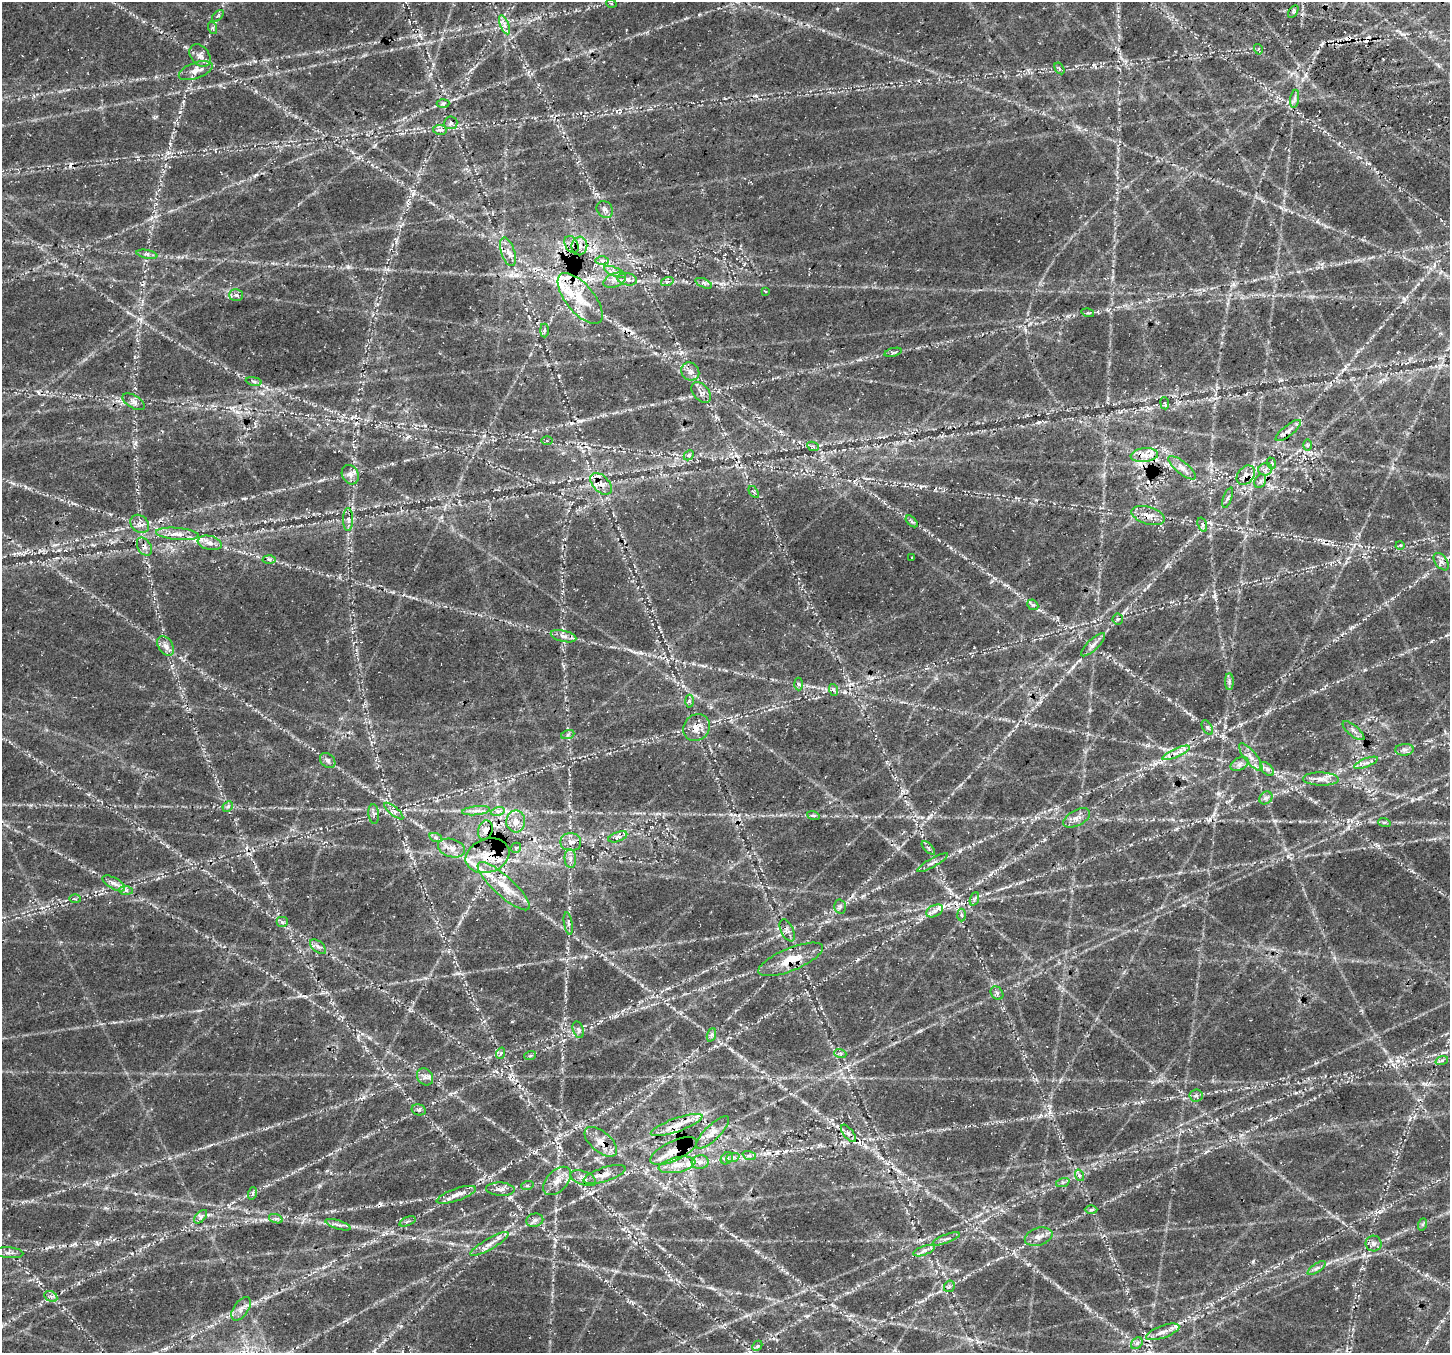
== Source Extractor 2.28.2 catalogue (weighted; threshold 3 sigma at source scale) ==
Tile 10 of 4 x 4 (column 2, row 3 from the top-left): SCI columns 1676-3123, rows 1820-3170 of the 6236 x 6279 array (HDU 1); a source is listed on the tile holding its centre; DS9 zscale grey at full resolution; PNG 1452 x 1355 px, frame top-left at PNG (2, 2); each listed source drawn as its Kron ellipse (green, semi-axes under 4 px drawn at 4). Shown black and unused: <1% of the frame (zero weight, under 3 of 4 exposures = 14% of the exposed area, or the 3 px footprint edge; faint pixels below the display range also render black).
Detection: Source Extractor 2.28.2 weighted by HDU 2 'WHT'; one run over the whole footprint, this tile lists its part. Background 0.0718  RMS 0.008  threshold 0.0359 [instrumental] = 3 sigma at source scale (4.5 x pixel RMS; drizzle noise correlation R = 1.50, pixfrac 1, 0.0396/0.0396 arcsec/px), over >= 5 px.
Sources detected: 196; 16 cosmic-ray / hot-pixel residue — neither listed nor drawn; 15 inside a brighter listed object's ellipse — not listed separately; the other 165 listed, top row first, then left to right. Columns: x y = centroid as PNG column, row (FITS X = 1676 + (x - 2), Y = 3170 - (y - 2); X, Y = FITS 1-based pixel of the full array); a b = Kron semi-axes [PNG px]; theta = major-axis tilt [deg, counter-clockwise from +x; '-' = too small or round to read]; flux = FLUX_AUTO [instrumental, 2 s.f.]
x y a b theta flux
611 3 5 3 - 0.72
1293 12 7 4 59 1.5
218 16 7 3 45 1
504 25 10 3 -69 2.4
213 28 6 4 -72 1.2
1258 49 5 3 - 0.92
200 56 12 9 -51 4.5
1059 68 6 4 -58 1.3
196 71 18 8 20 6
1295 99 9 4 81 2.1
443 104 6 4 3 1.2
451 123 6 6 - 2.3
440 130 6 5 - 2.3
605 209 9 7 -51 3.1
571 244 9 6 -61 3.4
579 246 9 8 - 4.9
508 252 15 6 -71 6
147 254 10 3 -11 1.9
602 260 6 4 1 1.9
615 272 11 4 -24 2.8
627 279 10 6 -10 3.4
614 280 12 6 22 4.1
667 282 6 4 18 1.6
704 283 9 4 -23 2
765 291 3 2 - 0.64
236 295 7 6 - 2.2
580 298 31 14 -51 23
1088 313 6 4 -16 0.94
544 330 7 3 -90 1.3
893 352 9 3 14 1.5
690 371 10 8 -43 4.1
254 381 8 4 -9 1.6
701 392 12 7 -50 3.8
134 402 12 6 -31 3.4
1165 403 6 3 -82 0.94
1288 431 15 5 38 3.9
547 441 6 4 0 1.1
1307 445 6 4 -90 1.1
813 446 6 4 -25 1.6
689 455 5 4 - 1.4
1144 455 14 7 5 6.4
1271 463 6 3 -71 1.2
1182 468 17 6 -38 5
1265 469 7 6 - 2.7
350 475 10 8 -62 4
1246 475 11 8 53 5.8
1260 481 7 5 61 1.9
601 484 13 8 -47 6.8
754 492 6 3 -53 1.3
1228 498 10 4 70 2
1148 516 17 8 -16 7.7
348 520 11 5 90 3.3
912 521 7 4 -45 1.3
140 524 10 8 -40 4.2
1202 525 7 4 -72 1.8
177 534 21 6 -5 7
210 543 12 7 -13 4.7
1400 545 4 4 - 1.1
144 547 10 6 -59 3.4
912 557 3 2 - 0.64
269 559 6 4 -3 1.5
1441 562 10 6 -52 3.2
1033 605 6 4 -42 1.4
1118 619 5 5 - 1.4
563 636 13 5 -13 3.8
1093 645 16 5 44 3.7
166 646 10 7 -57 4.2
1229 682 8 4 89 1.8
799 684 6 4 -86 1.3
834 690 6 4 -70 1.5
689 701 6 4 -88 1.5
697 727 14 12 45 8.7
1207 727 8 4 -60 1.8
1353 731 13 5 -40 3
568 734 7 4 20 1.4
1404 750 9 6 5 2.7
1176 753 15 4 24 4.6
1251 757 17 6 -51 5.8
328 760 8 6 -44 2.5
1366 763 12 4 21 2.9
1239 764 9 6 28 2.9
1267 769 8 5 -44 2.5
1321 779 18 6 -1 5.8
1266 798 7 6 - 2.1
228 806 6 4 46 1.5
394 811 12 4 -40 3
476 811 14 4 6 3.7
498 811 7 4 18 2.1
374 814 10 5 -85 2.3
813 815 6 4 -19 1.2
1077 818 15 7 28 5.1
516 821 11 9 88 6.4
1384 822 6 4 -17 1.1
485 830 10 7 74 5
618 837 10 4 20 2.6
436 838 6 4 -19 1.6
571 842 10 9 - 4.9
451 848 14 9 -17 6.5
516 848 5 5 - 1.3
928 848 8 3 -45 1.3
488 856 22 16 19 22
570 858 9 5 -86 3.2
933 863 17 4 29 3.5
114 883 13 5 -29 3.8
504 886 34 10 -42 17
126 890 7 4 -2 1.7
75 899 6 4 -2 1.1
974 899 7 4 71 1.4
840 907 7 6 - 1.9
935 911 9 5 27 3
961 915 6 4 -88 1.4
282 922 6 5 - 1.9
568 923 11 3 -80 1.7
787 930 12 6 -64 3.1
318 947 9 5 -40 2.5
791 959 34 11 22 17
997 993 7 6 - 2.1
578 1030 8 5 -70 2.1
711 1035 7 4 71 1.6
501 1053 6 4 71 1.2
840 1053 6 4 -19 1.2
530 1056 6 4 19 1.2
1442 1060 6 4 19 1.5
425 1077 9 7 -52 3.3
1196 1095 6 6 - 1.8
419 1110 7 5 -14 2
677 1125 27 6 20 10
713 1132 22 7 44 7.3
849 1133 10 5 -51 2.9
601 1142 19 10 -40 9.2
674 1151 25 9 25 11
749 1155 7 4 -19 1.6
733 1157 7 4 19 1.8
727 1158 7 5 45 1.9
700 1162 8 7 - 3.5
677 1165 19 7 11 9.4
604 1175 22 7 17 6.7
1079 1175 6 4 -73 1.4
583 1178 13 6 -20 4.6
557 1181 17 10 47 8
1063 1182 7 4 19 1.5
527 1186 6 4 19 1.1
500 1189 14 6 -4 4
253 1193 6 4 72 1.3
456 1195 21 6 19 6.4
1091 1210 6 4 1 1.3
201 1217 8 4 47 2
276 1219 7 4 -18 1.7
535 1220 8 6 13 2.8
407 1221 8 3 22 1.2
1423 1224 6 4 70 1.3
338 1225 13 2 -17 1.8
1039 1237 14 8 17 5.4
946 1239 14 3 21 2.2
489 1244 22 5 30 5.9
1373 1244 8 8 - 2.9
924 1251 11 4 19 2.7
9 1253 14 5 -4 3.1
1317 1268 10 4 33 2
949 1286 6 5 - 1.6
51 1296 7 5 -29 2
241 1309 13 7 56 4.3
1163 1332 17 6 20 6
1137 1343 6 5 - 1.8
757 1346 6 4 44 1.2
Overlapping masked pixels (flux is a lower limit): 15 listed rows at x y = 571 244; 508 252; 1246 475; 601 484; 1148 516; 697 727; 485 830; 488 856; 504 886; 791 959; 677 1125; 601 1142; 674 1151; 604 1175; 583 1178
Unlisted compact peaks at least as high as the median listed source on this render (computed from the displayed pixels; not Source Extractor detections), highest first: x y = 348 267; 180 112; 363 1097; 960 851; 712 1288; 681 352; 255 61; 641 653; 1028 1264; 860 359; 919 1031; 1377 845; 396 242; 1398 1061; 1036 500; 1039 422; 135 443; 1067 316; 1073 667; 1431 641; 105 1208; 1322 264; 699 14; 1404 299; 1215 596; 1274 821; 556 1210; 659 627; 1025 330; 75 1243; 858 959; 413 194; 401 1202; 256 91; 1288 856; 1412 800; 1267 713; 408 436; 1218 793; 1183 905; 31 805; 1169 699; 244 498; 393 592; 863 896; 186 47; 26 487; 220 85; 615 1016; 321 480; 583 420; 988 1264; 1379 1212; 458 973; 425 978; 1167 566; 13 483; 1317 222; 1412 871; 156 117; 266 387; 1365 670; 992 1238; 169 1158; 1152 1082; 1108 310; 630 650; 563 666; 413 1238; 128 312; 994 578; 93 871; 387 269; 1426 1275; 1253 1261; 111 514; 655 353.